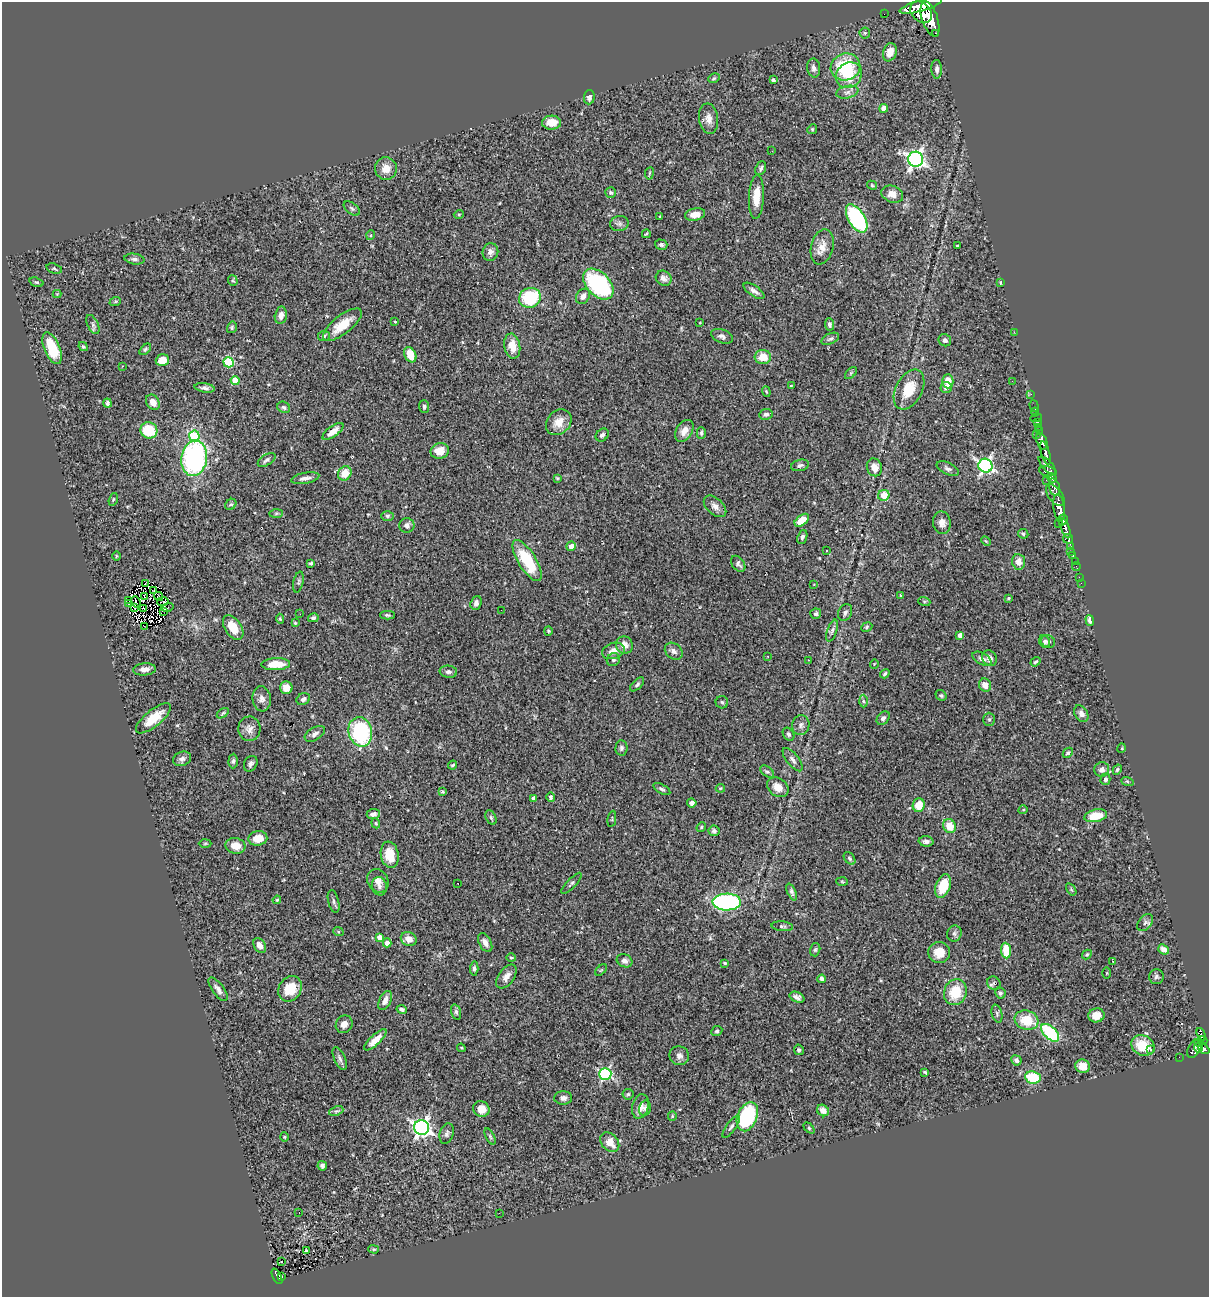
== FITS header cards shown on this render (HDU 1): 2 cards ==
NAXIS1  =                 1207
NAXIS2  =                 1295

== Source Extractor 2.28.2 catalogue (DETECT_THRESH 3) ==
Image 1207 x 1295 px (HDU 1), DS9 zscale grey, 1 PNG px = 1 image px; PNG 1211 x 1299 px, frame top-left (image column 1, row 1295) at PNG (2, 2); each listed source drawn as its Kron ellipse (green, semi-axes under 4 px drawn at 4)
Background 0.728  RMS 0.041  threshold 0.124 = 3 sigma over >= 5 px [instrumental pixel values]
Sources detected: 353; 6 with non-positive FLUX_AUTO (blend fragments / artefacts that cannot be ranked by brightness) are neither listed nor drawn; the other 347 listed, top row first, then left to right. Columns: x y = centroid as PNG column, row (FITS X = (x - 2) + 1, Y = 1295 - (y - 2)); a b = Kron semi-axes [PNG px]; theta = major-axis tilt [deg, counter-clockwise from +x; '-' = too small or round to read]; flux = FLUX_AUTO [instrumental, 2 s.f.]
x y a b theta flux
921 5 22 5 16 2900
921 12 12 9 -46 2400
884 14 2 2 - 6.1
930 19 18 8 -72 3000
865 33 5 5 - 4.8
936 33 3 3 - 62
890 52 9 6 71 25
845 67 15 13 18 140
814 68 9 6 -81 11
937 69 9 5 -87 9.3
849 75 13 12 - 58
714 78 6 4 27 4.3
773 80 3 3 - 5.4
847 92 11 6 12 11
589 97 7 5 88 10
884 108 4 4 - 35
709 119 15 9 -82 21
552 123 9 7 3 40
812 129 5 4 - 3.2
772 151 2 2 - 21
916 159 7 7 - 990
761 168 7 5 69 6.3
386 169 11 11 - 31
649 173 6 3 81 2.7
872 185 5 4 - 3.9
611 192 5 5 - 4.3
892 194 11 8 -20 23
756 197 22 7 87 49
352 208 9 5 -37 6.4
459 214 5 3 - 2.8
695 214 10 6 10 24
660 217 3 2 - 2.7
857 218 16 8 -59 330
619 224 9 7 11 8.9
646 234 4 2 - 2.8
371 235 5 3 - 2.5
661 245 6 5 - 6.5
957 245 3 2 - 2.5
822 247 18 11 76 29
490 252 9 8 - 13
134 259 10 5 -8 8.9
54 269 8 5 -16 4.5
664 278 8 7 - 12
233 281 5 4 - 3.5
36 282 7 4 -17 4.5
1000 283 4 3 - 2.4
598 284 18 11 -46 330
754 291 12 5 -34 11
57 294 4 4 - 2.4
583 296 8 6 54 17
530 298 11 10 - 170
115 302 6 4 20 3.6
281 315 9 6 79 13
395 322 3 2 - 2.3
700 323 3 2 - 2
830 324 6 4 -87 7.3
93 325 10 5 -65 7.9
342 325 23 9 38 57
232 327 6 5 - 4.5
1014 332 2 2 - 49
324 336 6 5 - 5.2
722 336 11 6 -19 12
830 339 9 5 23 6.5
945 340 6 6 - 9.1
83 346 5 3 - 4
512 346 12 8 -80 39
52 348 17 7 -67 100
145 349 7 4 46 4.5
410 355 8 5 -63 62
763 357 8 7 - 41
162 360 7 5 17 38
229 362 5 5 - 140
122 366 3 2 - 3.8
851 373 7 4 45 4.1
235 381 4 4 - 52
948 381 7 5 -90 37
1012 381 2 2 - 1.6
791 386 3 2 - 2
946 387 6 5 - 16
205 388 10 4 -9 9.6
909 389 21 13 62 70
766 392 5 3 - 3.3
1031 394 2 2 - 12
153 402 8 6 -56 23
107 403 4 3 - 6.4
1034 406 6 2 -73 13
284 407 7 5 -30 6.1
424 407 6 5 - 6.5
1035 412 4 2 - 8.8
766 414 7 5 9 7.8
1036 418 6 3 9 34
559 422 14 11 45 33
1037 422 3 2 - 28
1038 427 3 2 - 28
149 430 9 8 - 110
333 431 12 5 37 27
684 431 12 8 57 22
1039 431 4 2 - 16
701 433 6 4 90 5.5
602 435 7 5 44 8.3
1036 435 3 2 - 18
194 436 5 5 - 180
1042 441 8 5 -71 1100
440 451 9 7 14 29
1046 453 12 4 -74 870
194 458 18 13 81 510
267 460 10 5 33 7.8
800 465 9 5 15 6.9
985 466 7 7 - 710
1047 466 12 5 -46 380
874 467 9 7 -70 24
948 469 12 5 -26 8.8
1048 471 8 5 -11 400
345 473 7 6 - 40
305 478 14 5 11 15
557 478 3 2 - 2.4
1052 478 5 4 - 400
1046 480 2 2 - 13
1054 487 9 5 -76 380
884 495 6 5 - 44
1055 495 12 7 -53 400
113 499 7 4 70 3.3
231 504 6 5 - 5.4
715 506 13 8 -42 15
1059 508 13 5 -81 1600
276 513 7 4 2 4.4
387 516 6 5 - 5.6
802 520 8 5 38 43
1063 520 6 3 70 380
942 523 11 9 -79 18
1058 523 2 2 - 5
407 525 7 7 - 9.7
1065 528 11 4 -69 690
1023 534 5 4 - 4.6
802 537 7 4 69 6.5
1068 539 5 5 - 250
986 541 5 3 - 2.6
571 546 4 4 - 17
1070 547 4 3 - 120
827 550 3 3 - 6.9
1070 552 3 2 - 7.2
1073 555 3 2 - 23
116 556 5 3 - 2.5
527 561 23 9 -58 130
1075 561 2 2 - 6.3
1019 562 8 6 -84 21
311 563 4 3 - 4.5
738 564 9 6 -53 8.3
1076 567 4 2 - 14
1079 577 2 2 - 8.1
298 582 11 5 77 6.4
145 583 3 2 - 2.8
1081 583 3 2 - 4.9
814 584 2 2 - 1.5
154 590 4 2 - 2.4
901 595 3 2 - 3.3
144 596 4 2 - 1.4
158 596 5 3 - 0.13
1008 598 3 2 - 3.2
128 600 3 2 - 9.5
163 601 5 2 - 1.3
924 601 6 4 -19 3.5
136 602 6 2 -67 1.9
476 603 7 5 69 9.6
128 604 3 2 - 2.3
134 607 4 2 - 2.1
167 607 6 3 14 6.6
144 608 3 2 - 2.4
501 610 2 2 - 2
163 611 2 2 - 0.78
845 612 9 6 64 8.9
300 614 2 2 - 3.4
816 614 5 5 - 6.6
387 615 7 4 -1 4.7
313 618 5 4 - 5.9
280 619 5 4 - 4
1090 620 5 4 - 16
295 623 4 3 - 2.8
144 626 3 2 - 2.2
233 627 14 8 -56 48
867 627 6 4 26 4.3
548 631 4 4 - 3.1
832 631 11 5 71 8.4
960 635 4 4 - 17
1048 641 7 6 - 6.4
1044 642 6 5 - 5.6
624 645 9 8 - 20
613 651 11 8 18 22
674 651 10 7 -41 11
768 656 3 2 - 2.6
990 658 8 7 - 13
982 659 10 5 -28 12
613 660 7 6 - 7.1
808 660 3 2 - 2.8
1036 662 5 4 - 4.2
276 664 14 6 2 50
874 664 5 3 - 1.9
144 669 11 6 5 16
448 672 9 6 -4 8.3
885 674 5 4 - 4.9
637 684 9 4 45 6
985 685 7 6 - 22
286 688 6 6 - 22
941 695 6 5 - 4.5
262 699 12 9 -84 16
303 699 7 5 27 9.5
863 701 6 4 -87 5
722 702 6 6 - 5.5
223 713 7 3 36 3.6
1081 714 9 6 -60 11
153 718 21 8 40 64
883 718 7 5 47 7.1
989 719 6 5 - 5.4
801 725 10 8 81 12
249 729 12 11 - 19
360 732 15 11 -76 250
315 734 11 6 32 12
788 734 7 5 -57 6.5
621 748 7 6 - 7.3
1122 748 5 3 - 2.2
1068 753 6 4 44 4.4
182 759 9 7 21 11
793 760 14 6 -51 11
233 761 7 4 88 5.5
251 764 8 6 61 8.1
453 765 4 3 - 3.9
1102 769 7 7 - 13
1117 770 5 4 - 4.6
767 771 8 5 -35 5.7
1105 779 6 5 - 6.8
1127 781 6 4 -19 3.7
778 787 11 9 -35 30
720 788 4 4 - 2.9
662 789 9 4 -30 6.5
442 792 3 3 - 3.3
551 797 5 4 - 9.2
534 798 4 4 - 13
692 803 5 4 - 8.7
919 805 7 6 - 45
1023 810 5 3 - 2.4
373 814 6 5 - 12
1096 816 11 6 12 65
491 818 7 5 -63 5
612 819 8 2 80 2.7
376 823 5 4 - 3.3
950 826 7 6 - 46
701 827 5 4 - 3.5
714 831 6 5 - 7.6
258 838 9 7 9 37
926 841 7 5 -3 8.6
205 843 6 4 2 3.1
236 846 10 7 -11 30
390 855 13 9 -81 59
850 858 7 5 -51 5
378 881 12 10 -59 21
842 882 6 4 -3 3
458 883 2 2 - 1.8
571 883 14 4 46 7.2
379 886 9 7 -80 15
943 886 12 7 69 64
1071 889 7 4 -56 3.7
792 892 9 4 -67 6.6
277 900 4 3 - 2.7
334 901 11 5 -76 8
727 902 14 8 1 450
1145 923 9 6 51 9.8
782 926 11 5 -4 6.9
338 931 5 3 - 2.9
954 933 8 7 - 7.1
379 937 4 4 - 20
409 939 8 7 - 24
387 943 4 4 - 25
485 943 10 6 -61 16
260 945 8 5 -57 19
1164 949 6 4 -39 18
815 950 7 5 73 4.7
1006 950 8 5 -84 76
939 952 11 10 - 39
1087 955 5 4 - 3.3
511 958 5 4 - 3.4
624 961 8 6 -27 11
1113 961 3 2 - 2.4
725 963 4 3 - 3.3
474 968 7 4 86 6
601 970 7 4 44 3.4
1107 973 6 4 89 2.6
506 976 13 7 54 19
1156 977 7 7 - 7.8
822 979 4 4 - 13
994 983 7 6 - 6
218 989 14 5 -54 14
290 989 13 11 56 59
955 992 13 11 70 81
1000 993 6 5 - 6.2
797 997 8 5 -25 10
385 1000 10 5 65 16
402 1009 5 4 - 6.7
456 1012 8 5 -75 6
997 1014 9 5 -75 6.5
1096 1015 8 7 - 24
1027 1020 12 9 -18 70
344 1024 9 8 - 17
717 1031 6 5 - 4.6
1050 1033 11 6 -44 190
1201 1035 7 4 -71 210
375 1040 14 5 43 27
1202 1040 5 3 - 120
1199 1043 4 2 - 51
1143 1045 12 10 -28 71
1199 1047 5 3 - 180
461 1048 4 4 - 2.8
1195 1048 10 6 61 380
1204 1049 6 4 -38 370
799 1050 5 5 - 5
1150 1050 4 3 - 3.9
679 1056 10 9 - 13
1179 1057 2 2 - 3.3
340 1058 12 5 -67 9.3
1016 1060 5 5 - 9.5
1083 1066 7 6 - 31
925 1072 3 3 - 3.7
605 1074 6 6 - 380
1033 1077 8 6 -8 110
628 1094 5 5 - 3.9
563 1098 9 6 2 11
640 1106 12 8 75 20
645 1108 8 5 77 6.4
481 1109 8 7 - 28
823 1110 6 5 - 20
336 1111 7 4 22 5.1
672 1116 5 4 - 3
747 1117 15 9 68 260
422 1127 7 7 - 1100
731 1127 13 4 55 8.9
809 1128 6 4 -46 3.4
447 1134 10 7 73 9.6
490 1136 9 4 -63 4.3
284 1137 4 4 - 2.9
610 1142 11 8 -47 35
322 1166 5 4 - 7.2
299 1213 3 2 - 6.4
499 1213 3 2 - 2.9
374 1249 5 4 - 3.9
306 1251 4 3 - 3.3
281 1262 3 2 - 4.1
277 1276 8 4 -63 93
282 1276 3 2 - 19
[6 non-positive-flux detections neither listed nor drawn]